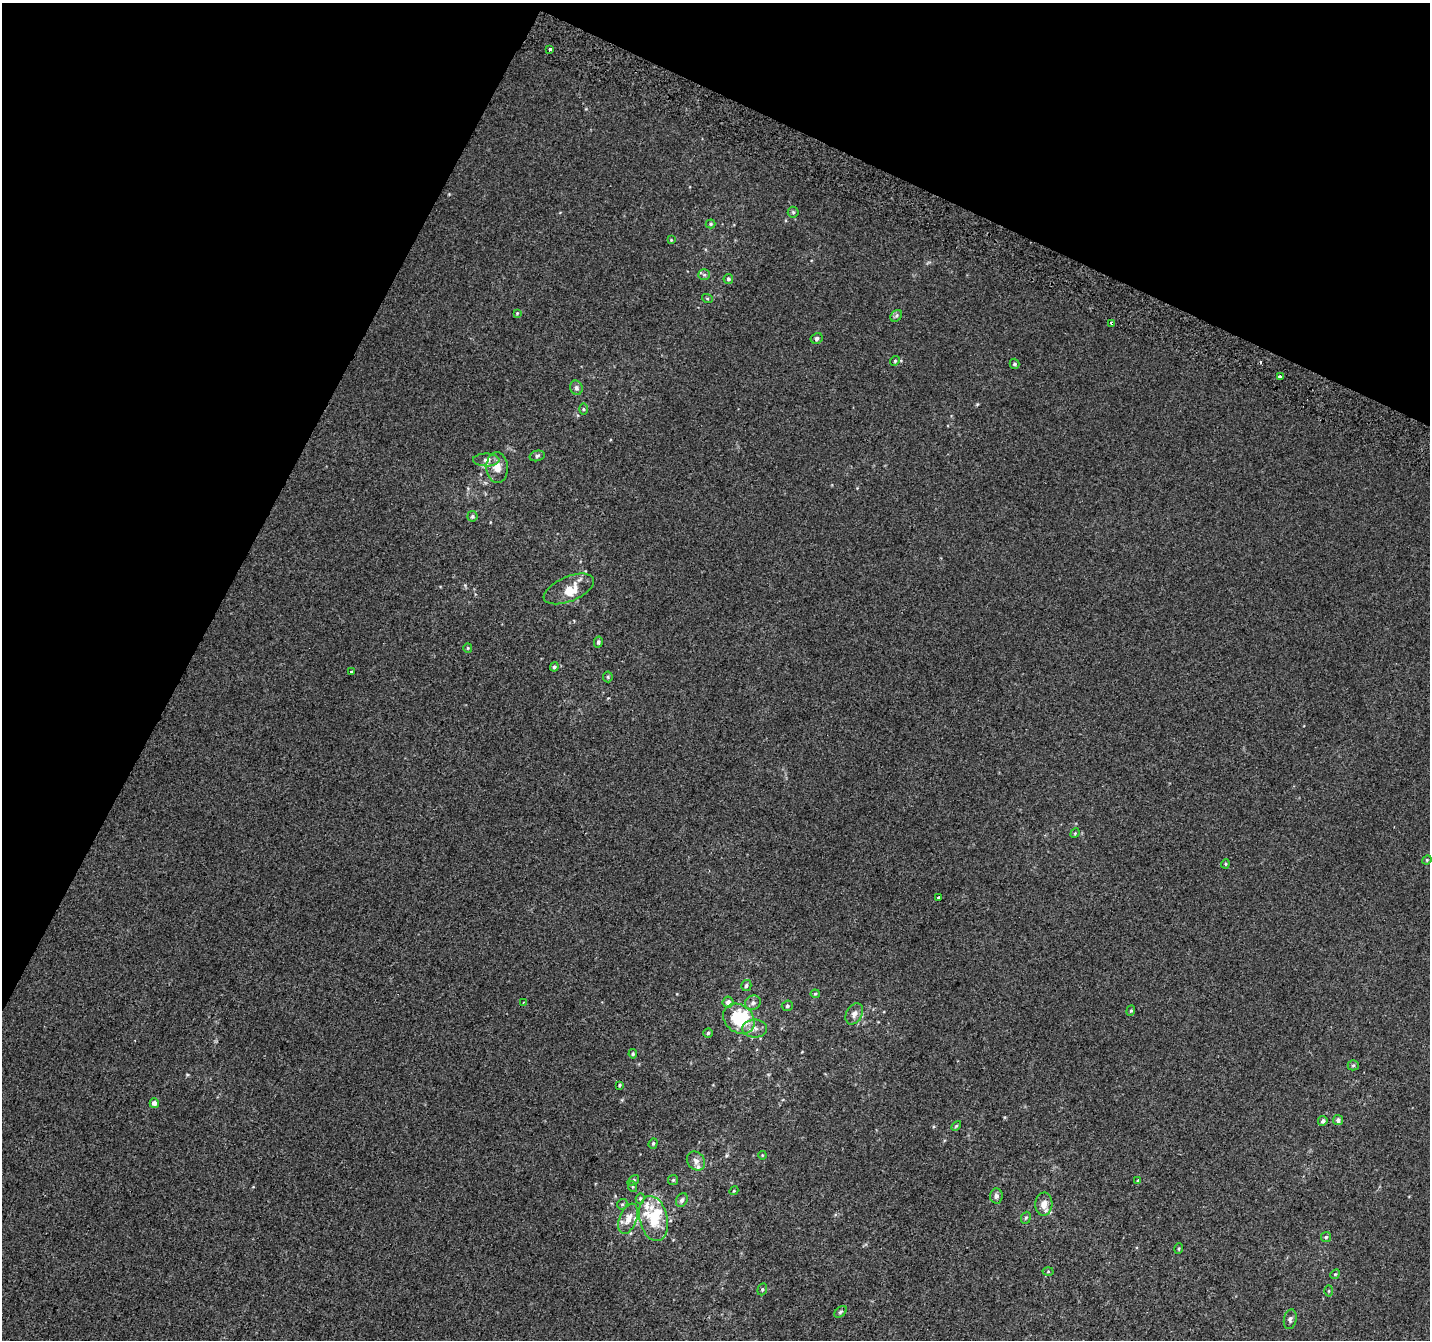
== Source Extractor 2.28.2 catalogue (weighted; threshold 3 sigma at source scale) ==
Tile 2 of 4 x 4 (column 2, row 1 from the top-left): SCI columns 1455-2882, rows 4322-5659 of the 5758 x 5899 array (HDU 1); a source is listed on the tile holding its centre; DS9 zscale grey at full resolution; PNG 1432 x 1342 px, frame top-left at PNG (2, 3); each listed source drawn as its Kron ellipse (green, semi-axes under 4 px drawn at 4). Shown black and unused: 24% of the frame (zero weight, under 2 of 3 exposures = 2% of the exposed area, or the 3 px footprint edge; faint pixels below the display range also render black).
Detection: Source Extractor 2.28.2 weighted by HDU 2 'WHT'; one run over the whole footprint, this tile lists its part. Background 0.00146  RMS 0.0073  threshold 0.0329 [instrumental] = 3 sigma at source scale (4.5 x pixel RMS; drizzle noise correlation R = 1.50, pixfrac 1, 0.0396/0.0396 arcsec/px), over >= 5 px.
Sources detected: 82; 3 inside a brighter object's white glare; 1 cosmic-ray / hot-pixel residue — neither listed nor drawn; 6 inside a brighter listed object's ellipse — not listed separately; the other 72 listed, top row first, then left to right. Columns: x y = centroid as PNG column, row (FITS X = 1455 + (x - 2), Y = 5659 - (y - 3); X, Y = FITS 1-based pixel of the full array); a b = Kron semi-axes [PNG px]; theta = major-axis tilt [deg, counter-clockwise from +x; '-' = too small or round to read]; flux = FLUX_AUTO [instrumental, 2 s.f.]
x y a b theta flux
550 49 3 3 - 3
793 212 5 5 - 1.2
711 224 5 4 - 0.92
671 240 4 4 - 0.59
704 275 6 5 - 1.1
728 279 5 5 - 1.5
707 298 5 3 - 0.8
517 313 4 3 - 0.64
896 316 6 5 - 1.4
1112 323 4 3 - 3.5
817 338 6 5 - 1.7
895 361 5 4 - 0.94
1015 364 5 5 - 1.3
1280 377 4 3 - 3.8
576 388 7 6 - 2.2
583 409 5 3 - 0.81
537 456 8 5 13 1.5
486 460 13 6 0 3.7
497 468 15 10 -86 7.9
472 516 5 5 - 1.3
569 589 27 12 23 12
598 642 5 4 - 1.6
468 648 5 4 - 0.73
554 667 4 4 - 1.3
351 672 3 3 - 7.2
608 677 5 5 - 1
1075 833 5 4 - 0.8
1427 860 5 4 - 0.78
1225 864 4 4 - 0.77
939 897 4 3 - 5.8
746 986 5 5 - 1.8
815 994 4 4 - 0.79
728 1002 5 5 - 3.3
523 1003 3 3 - 0.68
753 1003 8 7 - 2.5
787 1006 5 5 - 1.2
1131 1011 5 4 - 0.92
854 1014 11 8 61 3.9
739 1019 17 13 -39 29
755 1029 12 9 2 4.6
708 1033 5 4 - 1.2
633 1054 5 4 - 1.1
1353 1065 5 5 - 1.1
619 1085 3 3 - 0.89
154 1103 5 4 - 4
1338 1120 5 5 - 2.5
1323 1121 5 4 - 2
956 1126 6 3 45 0.89
653 1143 5 4 - 0.92
762 1155 4 3 - 0.61
696 1161 10 8 -49 3.8
633 1180 6 4 39 1.5
673 1180 5 5 - 0.97
1138 1181 4 4 - 1.1
633 1187 5 3 - 0.76
734 1191 4 4 - 0.69
996 1196 7 6 - 2.2
640 1198 5 4 - 1
682 1200 7 5 61 2.1
622 1204 5 4 - 1.1
1044 1204 11 8 86 6.1
653 1218 23 14 -77 21
1026 1218 6 4 67 1.1
628 1219 16 8 68 7.5
1326 1237 5 5 - 1.3
1179 1249 5 3 - 0.82
1048 1271 5 3 - 0.69
1335 1274 5 4 - 0.88
762 1289 6 4 70 0.99
1329 1291 5 3 - 0.85
840 1312 7 4 41 1.2
1290 1319 10 6 79 2.3
Overlapping masked pixels (flux is a lower limit): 1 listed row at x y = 1112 323